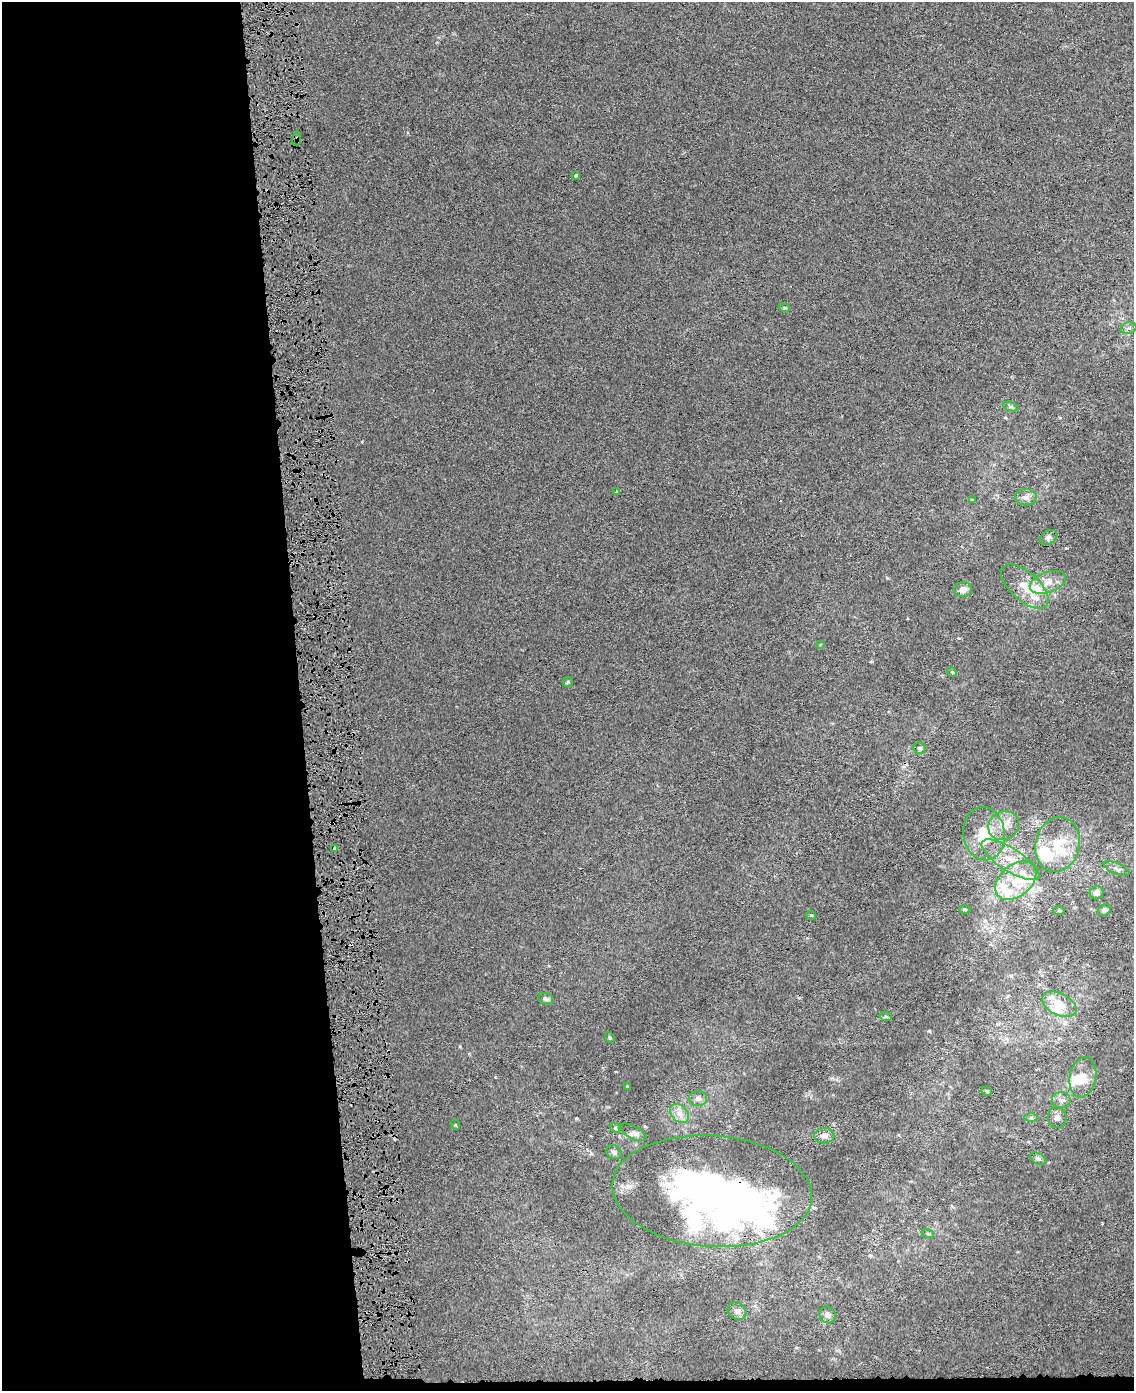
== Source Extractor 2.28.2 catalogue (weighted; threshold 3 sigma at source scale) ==
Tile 9 of 4 x 3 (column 1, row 3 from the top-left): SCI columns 27-1158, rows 44-1432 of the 4580 x 4213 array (HDU 1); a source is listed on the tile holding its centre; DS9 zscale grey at full resolution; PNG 1136 x 1393 px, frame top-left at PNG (2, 2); each listed source drawn as its Kron ellipse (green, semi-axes under 4 px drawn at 4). Shown black and unused: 27% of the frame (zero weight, under 4 of 8 exposures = <1% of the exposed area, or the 3 px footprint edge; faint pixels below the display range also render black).
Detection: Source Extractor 2.28.2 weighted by HDU 2 'WHT'; one run over the whole footprint, this tile lists its part. Background 6.73e-05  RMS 0.0013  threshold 0.00551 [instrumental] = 3 sigma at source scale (4.09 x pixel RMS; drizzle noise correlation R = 1.36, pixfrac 0.8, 0.0396/0.0396 arcsec/px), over >= 5 px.
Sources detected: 72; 6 inside a brighter object's white glare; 2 cosmic-ray / hot-pixel residue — neither listed nor drawn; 14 inside a brighter listed object's ellipse — not listed separately; the other 50 listed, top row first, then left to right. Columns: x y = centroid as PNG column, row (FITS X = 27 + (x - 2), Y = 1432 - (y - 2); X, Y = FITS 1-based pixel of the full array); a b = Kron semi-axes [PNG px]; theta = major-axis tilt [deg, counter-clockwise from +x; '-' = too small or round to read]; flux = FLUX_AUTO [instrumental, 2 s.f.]
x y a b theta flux
297 139 7 4 82 0.18
576 175 4 3 - 0.24
784 308 5 4 - 0.16
1129 328 8 6 20 0.3
1011 407 8 3 -19 0.23
616 491 4 3 - 0.12
1026 497 11 8 -1 0.69
972 500 4 3 - 0.11
1048 538 10 6 34 0.38
1048 582 19 10 19 1.4
1025 586 29 14 -42 2.8
963 589 9 7 1 0.77
820 645 4 3 - 0.096
952 672 5 4 - 0.13
568 682 5 5 - 0.14
920 748 6 5 - 0.27
1004 826 16 14 30 1.8
984 834 26 20 -82 4.8
1058 844 27 22 76 4
335 849 4 3 - 0.57
1010 860 33 11 -32 2.9
1116 869 14 5 -24 0.45
1016 881 23 15 40 3.5
1096 893 7 6 - 0.54
965 909 5 3 - 0.12
1104 910 7 5 33 0.37
1059 911 6 4 -1 0.13
811 915 5 4 - 0.13
546 999 7 5 -18 0.3
1059 1004 18 11 -26 1.7
886 1017 6 4 -20 0.17
610 1037 6 4 -68 0.15
1083 1077 20 13 80 1.9
627 1087 4 3 - 0.13
987 1091 5 3 - 0.17
698 1098 9 7 1 0.45
1061 1100 9 8 - 0.56
679 1114 11 8 -43 0.8
1057 1117 10 9 - 0.58
1031 1118 7 4 0 0.21
456 1125 5 3 - 0.1
615 1128 5 4 - 0.16
634 1132 14 6 -28 0.46
824 1136 10 7 4 0.61
614 1152 8 6 -37 0.34
1038 1159 8 5 -29 0.29
712 1191 100 55 -4 58
928 1234 6 4 -19 0.16
737 1311 10 8 -33 0.58
828 1315 9 8 - 0.53
Overlapping masked pixels (flux is a lower limit): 3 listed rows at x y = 297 139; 335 849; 712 1191
Unlisted compact peaks at least as high as the median listed source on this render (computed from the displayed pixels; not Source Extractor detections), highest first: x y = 929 1031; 1066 548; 576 1118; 887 578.